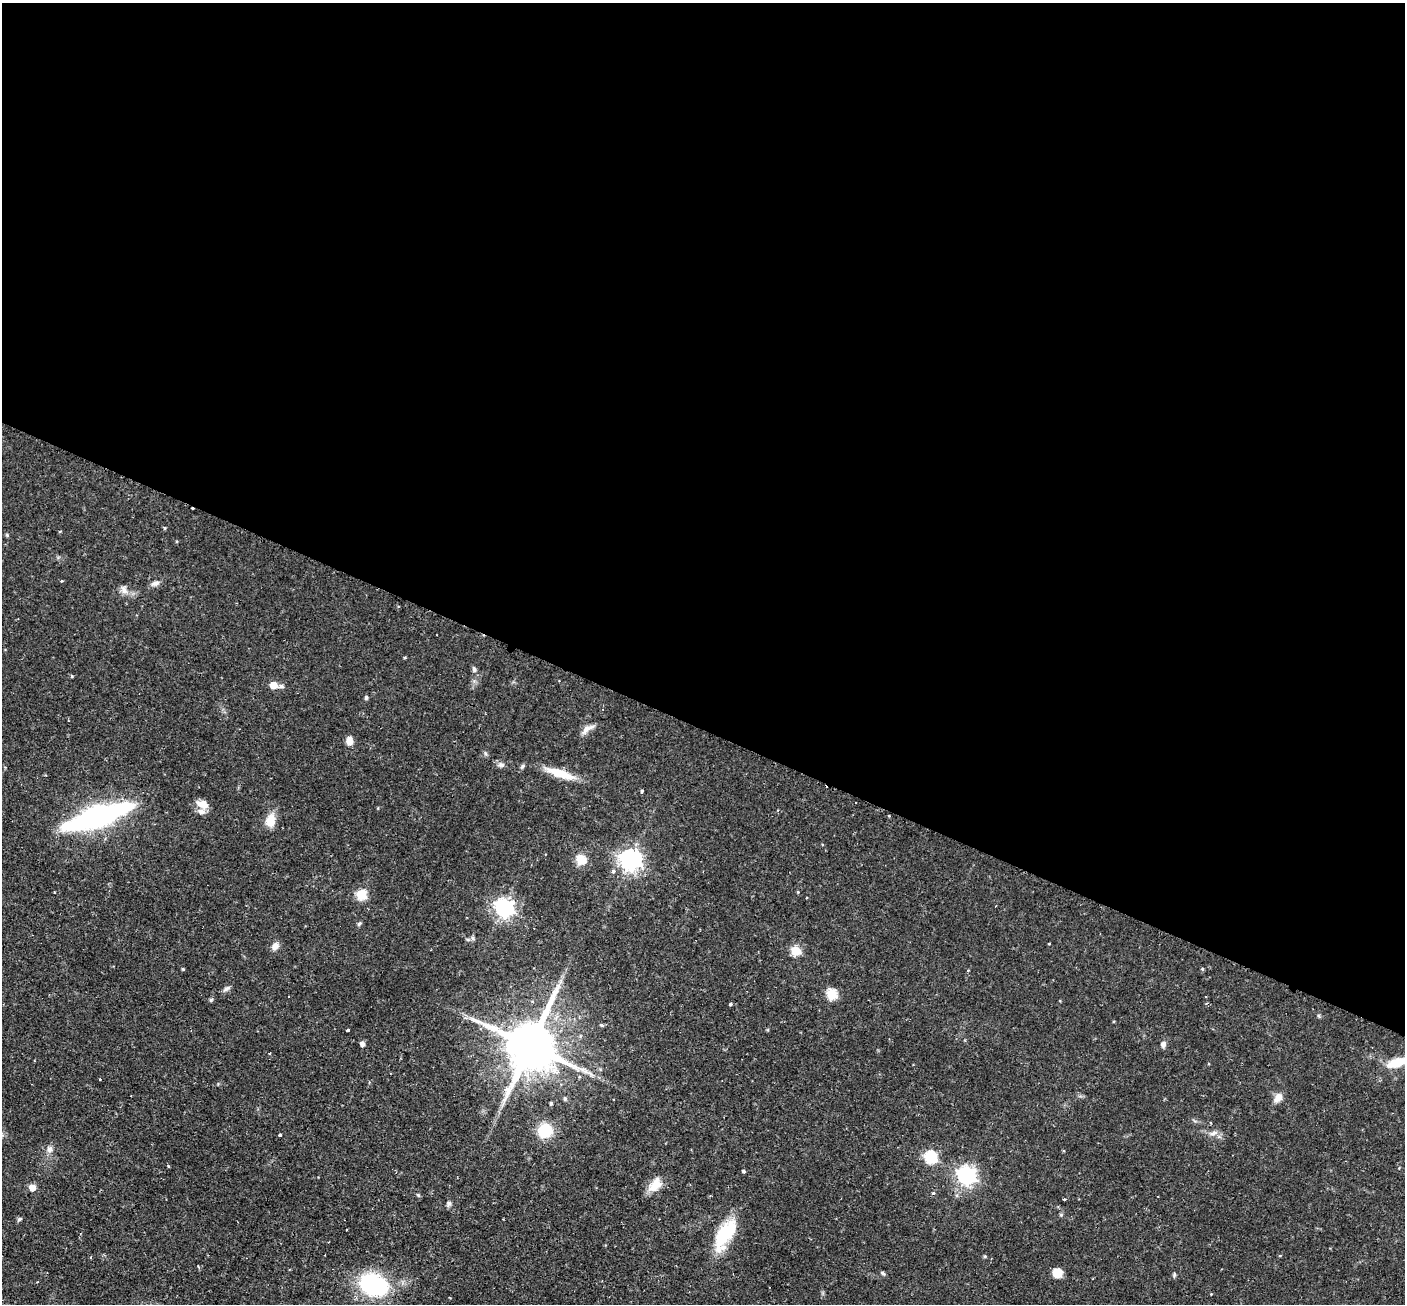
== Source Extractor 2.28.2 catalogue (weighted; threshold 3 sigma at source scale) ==
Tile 3 of 4 x 4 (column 3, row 1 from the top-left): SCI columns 2810-4212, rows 4191-5492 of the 5629 x 5644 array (HDU 1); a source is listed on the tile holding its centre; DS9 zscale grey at full resolution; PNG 1407 x 1306 px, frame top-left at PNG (2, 3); no overlay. Shown black and unused: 56% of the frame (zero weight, under 2 of 3 exposures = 1% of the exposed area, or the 3 px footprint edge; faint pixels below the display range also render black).
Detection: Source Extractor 2.28.2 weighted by HDU 2 'WHT'; one run over the whole footprint, this tile lists its part. Background 0.0673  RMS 0.0044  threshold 0.02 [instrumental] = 3 sigma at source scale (4.5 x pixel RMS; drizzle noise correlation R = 1.50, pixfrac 1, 0.05/0.05 arcsec/px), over >= 5 px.
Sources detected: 75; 1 cosmic-ray / hot-pixel residue — not listed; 2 inside a brighter listed object's ellipse — not listed separately; the other 72 listed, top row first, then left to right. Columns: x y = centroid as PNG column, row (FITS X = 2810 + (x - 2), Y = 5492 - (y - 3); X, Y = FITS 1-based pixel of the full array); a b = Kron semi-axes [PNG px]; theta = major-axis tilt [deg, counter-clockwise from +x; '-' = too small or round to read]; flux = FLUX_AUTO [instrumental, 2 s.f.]
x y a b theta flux
192 509 3 2 - 2.7
164 528 5 3 - 0.49
60 531 4 2 - 0.45
7 535 5 4 - 0.57
62 581 3 3 - 0.62
155 583 12 6 25 1.8
124 590 12 7 -68 2.2
474 670 7 6 - 1.1
72 676 4 3 - 0.55
274 685 5 5 - 8.5
281 686 7 5 9 0.95
366 698 5 4 - 0.88
587 729 19 7 34 2.7
350 741 8 7 - 3.7
485 753 6 4 -71 0.68
501 765 9 6 -8 1.4
522 766 6 5 - 0.78
560 773 35 9 -18 10
642 791 3 3 - 0.9
204 804 12 10 -55 3.7
97 816 66 17 19 95
889 816 3 3 - 0.45
270 821 14 11 79 6.2
581 859 13 12 - 5.6
631 860 7 7 - 290
613 871 5 4 - 1.2
361 894 5 5 - 28
504 908 7 7 - 200
359 924 6 5 - 0.7
473 938 7 4 -88 0.8
1049 943 3 2 - 0.64
275 946 11 7 48 2.4
796 951 5 5 - 19
183 969 3 3 - 0.5
1202 969 4 3 - 0.53
226 989 9 6 38 1.3
832 994 5 5 - 31
211 1000 5 5 - 0.58
730 1004 3 3 - 0.87
601 1025 4 3 - 1
348 1030 3 3 - 1.5
362 1044 5 4 - 2
1163 1044 7 6 - 1.5
530 1045 16 13 67 2600
269 1053 3 3 - 0.66
1396 1063 23 10 19 8.2
582 1069 7 4 -18 1.4
1278 1098 13 8 58 3.4
565 1099 5 5 - 0.69
551 1103 3 3 - 0.65
545 1131 15 15 - 13
1213 1133 12 5 19 1.7
279 1135 3 3 - 1
50 1149 9 8 - 1.9
931 1157 6 6 - 44
743 1171 3 3 - 1.1
966 1175 7 7 - 180
655 1185 21 12 49 5.8
32 1187 5 5 - 6.6
933 1193 5 4 - 0.67
418 1195 5 4 - 0.54
1064 1199 3 3 - 0.7
449 1203 8 6 76 1.1
1061 1215 5 5 - 0.58
19 1219 6 5 - 0.72
725 1234 36 15 59 22
985 1256 5 4 - 0.51
1280 1256 4 3 - 0.37
882 1273 7 4 -28 0.72
1057 1273 10 9 - 4.7
1174 1274 7 4 -90 0.62
373 1285 24 17 -19 59
Overlapping masked pixels (flux is a lower limit): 3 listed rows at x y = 192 509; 97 816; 530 1045
Isophote crosses this tile's border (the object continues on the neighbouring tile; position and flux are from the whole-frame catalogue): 2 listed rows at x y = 97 816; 1396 1063